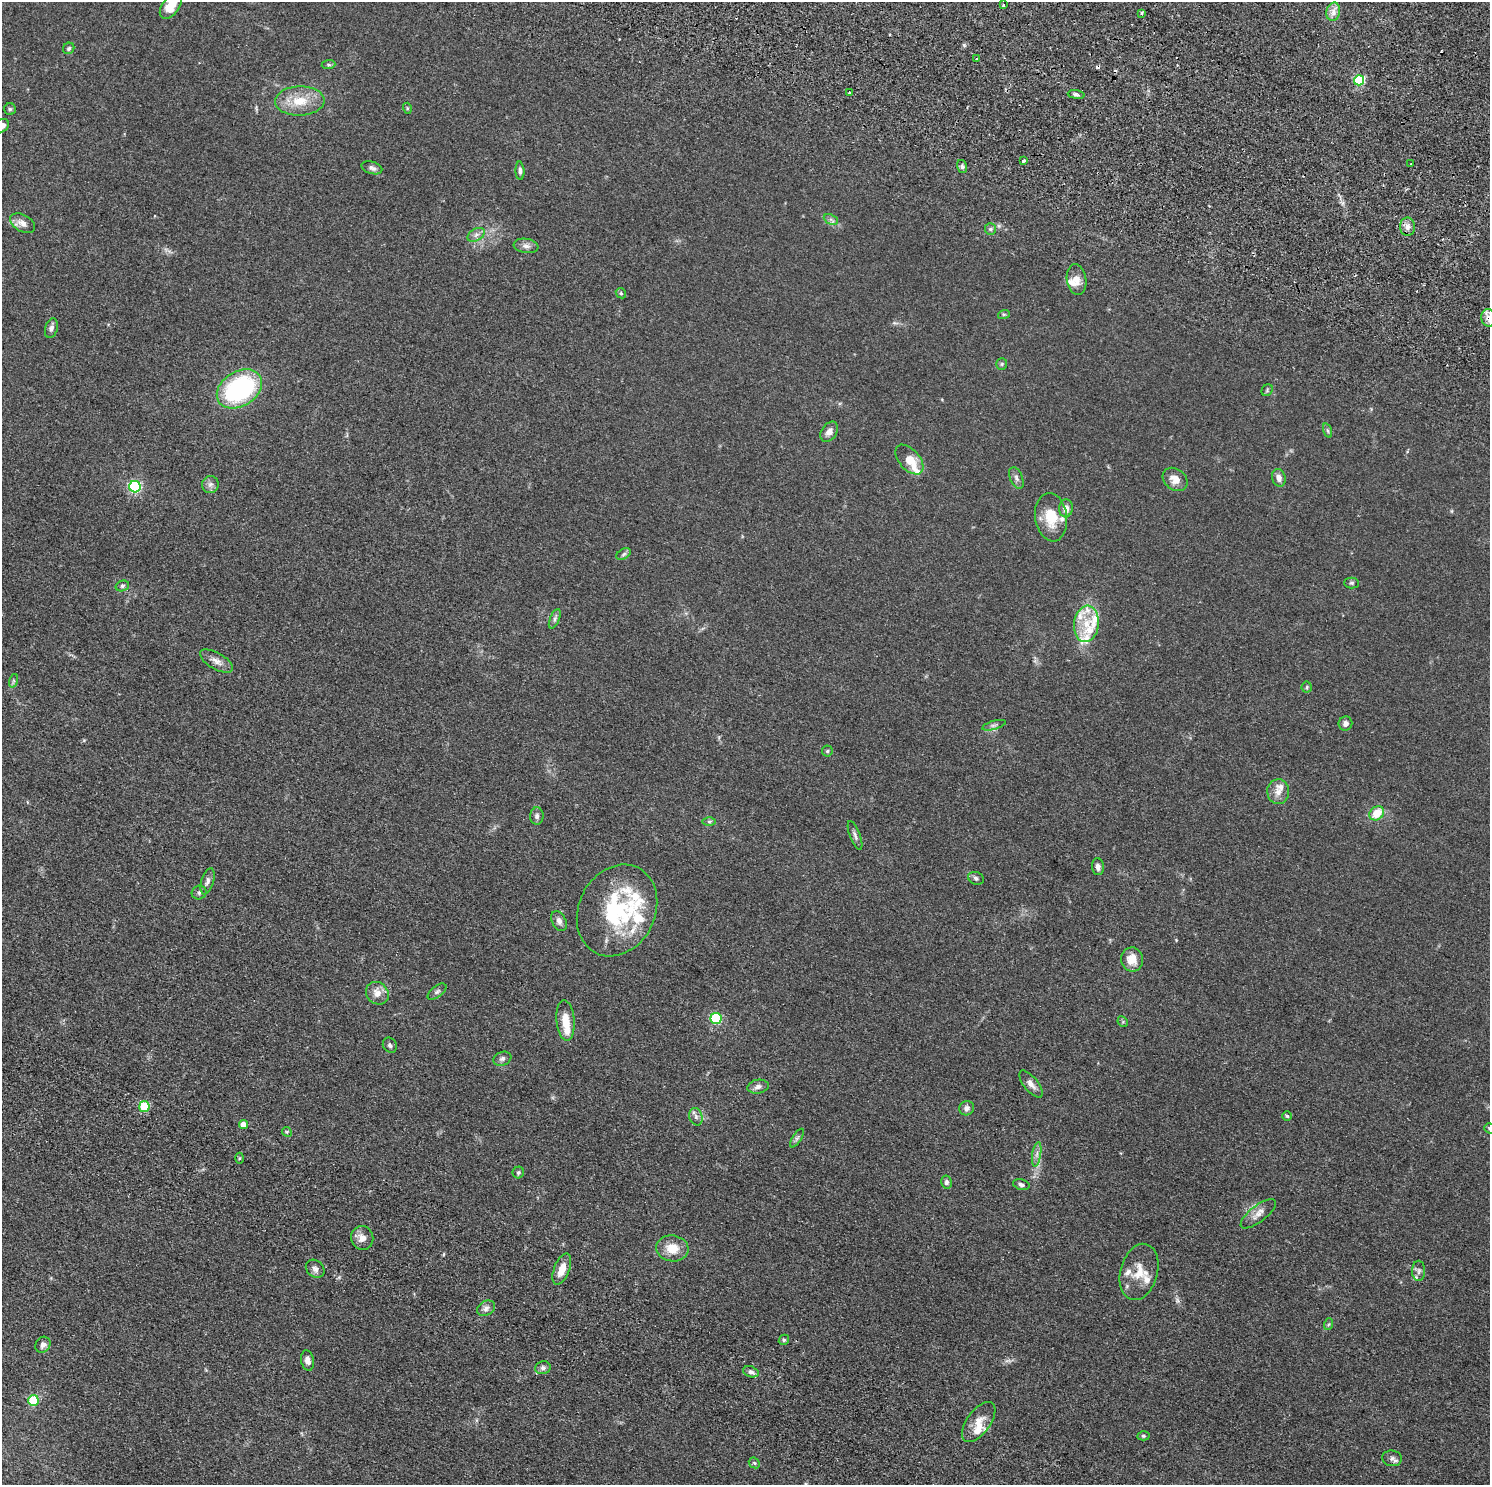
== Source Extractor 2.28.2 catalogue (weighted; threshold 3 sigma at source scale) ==
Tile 7 of 4 x 4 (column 3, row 2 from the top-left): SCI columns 3003-4490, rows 3310-4792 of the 6005 x 6486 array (HDU 1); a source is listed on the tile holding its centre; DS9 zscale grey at full resolution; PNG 1492 x 1487 px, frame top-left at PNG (2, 2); each listed source drawn as its Kron ellipse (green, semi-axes under 4 px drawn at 4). Shown black and unused: <1% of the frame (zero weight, under 2 of 4 exposures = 3% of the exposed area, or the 3 px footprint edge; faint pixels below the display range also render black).
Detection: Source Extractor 2.28.2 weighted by HDU 2 'WHT'; one run over the whole footprint, this tile lists its part. Background 0.0343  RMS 0.0054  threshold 0.0242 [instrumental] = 3 sigma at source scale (4.5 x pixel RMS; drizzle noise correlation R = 1.50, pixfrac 1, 0.05/0.05 arcsec/px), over >= 5 px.
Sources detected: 126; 2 cosmic-ray / hot-pixel residue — neither listed nor drawn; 17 inside a brighter listed object's ellipse — not listed separately; the other 107 listed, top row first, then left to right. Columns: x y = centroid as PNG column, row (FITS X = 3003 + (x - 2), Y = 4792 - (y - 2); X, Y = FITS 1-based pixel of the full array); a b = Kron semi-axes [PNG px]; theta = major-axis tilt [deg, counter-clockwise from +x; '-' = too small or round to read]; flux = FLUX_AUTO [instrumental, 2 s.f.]
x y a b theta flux
1003 5 3 3 - 0.73
171 6 15 8 54 7.3
1333 12 9 6 77 2.7
1142 13 3 3 - 1.1
69 48 6 5 - 0.84
977 59 3 3 - 3.4
328 65 7 4 5 0.71
1359 80 5 5 - 38
850 92 3 3 - 0.97
1076 95 8 4 -8 1.1
300 101 25 14 2 11
407 108 5 3 - 0.45
10 109 6 6 - 0.81
2 126 8 6 36 2.7
1024 160 4 3 - 2.8
1411 164 2 2 - 0.47
962 166 6 5 - 1.1
372 168 11 6 -17 1.6
520 171 9 4 -87 1.2
831 219 7 5 -26 1.2
22 223 13 8 -29 3.3
1408 227 9 7 -86 2.8
990 229 6 5 - 1.1
476 235 9 6 30 1.8
526 246 12 7 -7 2.2
1077 280 15 9 -82 4.3
621 293 5 4 - 0.67
1004 314 6 4 18 0.61
1488 318 9 7 -75 2.7
51 328 10 6 75 1.7
1002 364 6 5 - 0.75
239 389 24 17 32 65
1267 390 6 5 - 0.72
1328 431 7 3 -71 0.8
829 432 11 7 56 2.8
909 459 17 10 -49 8
1016 478 11 6 -67 1.7
1279 478 9 6 -73 2.8
1175 479 13 10 -37 4.7
210 484 8 8 - 1.9
135 487 6 5 - 64
1066 508 9 7 85 3.5
1051 517 24 16 -82 13
624 554 8 5 29 0.98
1351 583 7 5 -1 0.87
122 586 7 5 15 0.92
555 619 10 4 67 1.4
1086 624 18 12 83 9.3
216 661 18 8 -30 3.4
13 681 7 4 71 0.78
1307 687 5 5 - 0.72
1345 723 7 6 - 2.1
994 725 12 4 16 1.3
827 751 5 5 - 0.7
1278 792 12 11 - 3.7
1377 813 8 6 40 9.2
537 816 8 7 - 1.5
709 821 6 4 -1 0.85
855 835 15 5 -68 1.5
1098 867 8 6 -85 1.9
976 878 8 6 -22 1.2
208 881 13 6 74 2
199 893 7 7 - 1.3
617 910 48 38 63 49
559 921 10 7 -65 2.1
1132 959 12 11 - 6.4
437 992 11 5 37 1.3
377 993 12 10 -46 4.2
716 1018 5 5 - 42
566 1020 20 9 -85 7.9
1123 1022 6 4 -45 0.67
390 1045 8 6 -57 1.2
502 1059 9 6 19 1.5
1031 1084 16 7 -51 3
758 1087 10 7 9 2.1
144 1106 5 5 - 26
967 1108 7 7 - 2
1287 1116 5 5 - 0.63
696 1117 9 6 -75 1.6
243 1125 4 4 - 5.9
1489 1128 5 5 - 0.65
287 1132 5 4 - 0.53
797 1138 11 4 58 1.2
1037 1154 12 4 81 1.9
240 1158 5 3 - 0.55
518 1173 6 6 - 0.83
946 1182 6 5 - 1.4
1021 1184 8 5 -13 1.3
1258 1214 21 8 38 3.8
362 1238 12 11 - 3.8
672 1248 16 13 -8 8.2
315 1269 10 8 -42 1.9
562 1269 16 7 69 6.3
1419 1271 10 6 90 1.4
1139 1272 29 18 74 10
486 1308 9 7 30 2
1329 1324 6 4 70 0.62
784 1340 5 4 - 0.75
43 1345 8 7 - 1.8
307 1360 10 6 -79 2.4
543 1368 8 6 14 1.5
751 1372 8 5 -19 1.6
33 1400 5 5 - 25
979 1422 23 11 54 6.3
1143 1436 6 4 -2 0.72
1392 1458 10 8 -7 1.6
754 1463 6 4 -45 0.62
Overlapping masked pixels (flux is a lower limit): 1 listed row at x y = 1488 318
Isophote crosses this tile's border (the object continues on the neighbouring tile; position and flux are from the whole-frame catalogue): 4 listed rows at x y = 171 6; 2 126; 1488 318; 1489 1128